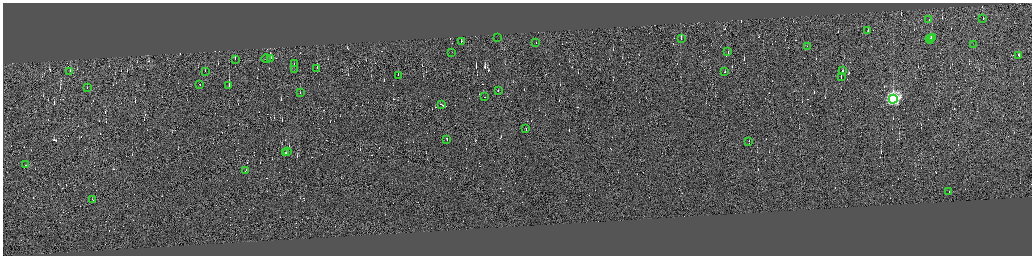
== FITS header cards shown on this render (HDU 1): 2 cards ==
NAXIS1  =                 4118
NAXIS2  =                 1013

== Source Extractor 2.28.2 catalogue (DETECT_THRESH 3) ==
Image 4118 x 1013 px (HDU 1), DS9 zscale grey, zoomed out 1/4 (1 PNG px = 4 x 4 image px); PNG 1034 x 258 px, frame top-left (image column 4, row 1010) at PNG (3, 3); each listed source drawn as its Kron ellipse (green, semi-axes under 4 px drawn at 4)
Background 0.334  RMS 3.9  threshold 11.6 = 3 sigma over >= 5 px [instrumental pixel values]
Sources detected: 640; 596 cannot appear on this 1/4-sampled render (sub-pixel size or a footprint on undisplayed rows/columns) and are neither listed nor drawn; the other 44 listed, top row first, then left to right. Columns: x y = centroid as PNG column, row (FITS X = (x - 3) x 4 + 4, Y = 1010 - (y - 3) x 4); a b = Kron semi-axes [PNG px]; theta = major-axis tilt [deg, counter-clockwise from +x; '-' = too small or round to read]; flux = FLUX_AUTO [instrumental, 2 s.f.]
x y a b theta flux
983 18 2 1 - 3200
929 19 3 1 - 760
868 31 2 1 - 7800
497 37 2 1 - 3000
932 37 2 1 - 8500
681 38 2 1 - 5700
931 38 2 1 - 11000
930 39 4 1 - 19000
461 41 2 1 - 6800
536 42 2 1 - 6100
973 45 2 1 - 5000
807 46 2 1 - 7600
452 52 2 1 - 23000
728 52 2 1 - 9600
1018 55 2 1 - 12000
266 58 4 1 - 1100
270 58 2 1 - 550000
235 59 2 1 - 3800
294 63 2 1 - 2800
317 68 2 1 - 22000
295 70 2 1 - 5200
70 71 2 1 - 4400
205 71 2 1 - 3700
842 71 2 1 - 19000
725 72 2 1 - 12000
398 75 2 1 - 6700
841 77 2 1 - 32000
200 85 2 1 - 7200
229 85 2 1 - 52000
88 88 2 1 - 10000
498 90 2 1 - 130000
300 93 2 1 - 5000
485 97 2 1 - 12000
893 99 4 4 - 610000
442 105 3 1 - 30000
526 128 2 1 - 25000
447 139 3 1 - 49000
749 141 2 1 - 14000
287 151 2 1 - 19000
286 153 2 1 - 13000
26 165 2 1 - 9900
246 170 2 1 - 19000
949 192 2 1 - 15000
93 200 3 1 - 23000
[596 sub-pixel or undisplayed-footprint detections neither listed nor drawn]